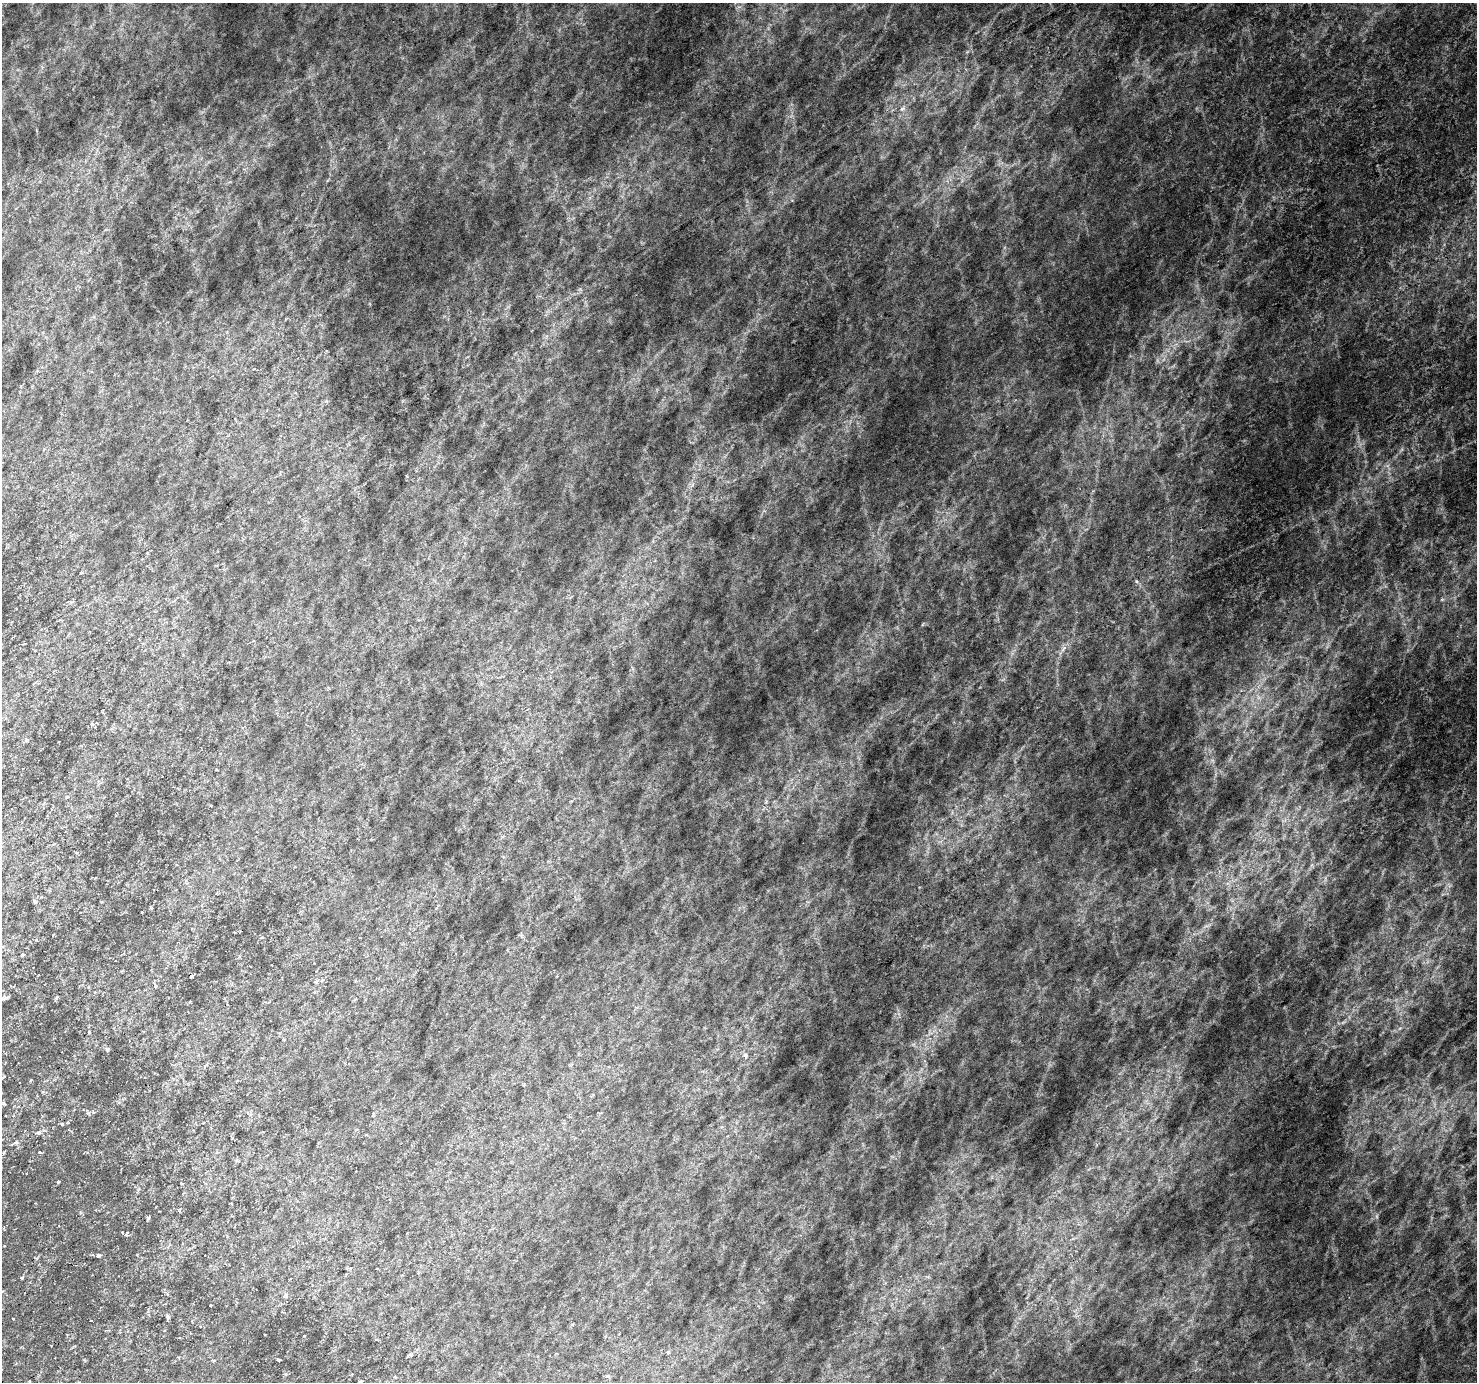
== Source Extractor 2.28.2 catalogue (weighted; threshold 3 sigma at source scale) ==
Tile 7 of 4 x 4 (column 3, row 2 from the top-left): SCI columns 2953-4427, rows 2941-4320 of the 5902 x 5817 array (HDU 1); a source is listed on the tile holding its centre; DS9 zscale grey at full resolution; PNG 1479 x 1384 px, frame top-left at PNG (2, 3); no overlay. Shown black and unused: <1% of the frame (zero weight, under 3 of 6 exposures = <1% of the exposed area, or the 3 px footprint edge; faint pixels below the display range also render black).
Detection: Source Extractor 2.28.2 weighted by HDU 2 'WHT'; one run over the whole footprint, this tile lists its part. Background -0.0126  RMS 0.0081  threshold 0.0333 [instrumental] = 3 sigma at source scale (4.09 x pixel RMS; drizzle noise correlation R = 1.36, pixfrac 0.8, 0.0396/0.0396 arcsec/px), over >= 5 px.
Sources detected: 19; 1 cosmic-ray / hot-pixel residue — not listed; the other 18 listed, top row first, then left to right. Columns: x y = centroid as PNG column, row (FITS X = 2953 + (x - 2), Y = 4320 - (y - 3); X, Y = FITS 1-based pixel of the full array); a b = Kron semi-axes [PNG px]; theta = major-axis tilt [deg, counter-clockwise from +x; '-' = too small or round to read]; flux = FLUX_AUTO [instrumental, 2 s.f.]
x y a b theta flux
35 901 6 4 -30 1.2
22 955 6 3 19 0.87
316 981 6 4 2 1
4 998 8 4 18 1.8
107 1050 5 4 - 1.1
745 1056 6 4 -87 1.3
3 1077 4 2 - 0.98
3 1103 6 4 -71 1
39 1133 8 4 0 1.5
15 1142 7 4 43 1.3
58 1181 4 4 - 0.83
148 1218 6 3 66 0.99
99 1255 6 4 13 1.4
22 1278 5 4 - 0.87
285 1296 6 4 43 1.2
410 1355 8 3 13 1.1
279 1360 3 2 - 0.74
361 1382 4 3 - 0.9
Isophote crosses this tile's border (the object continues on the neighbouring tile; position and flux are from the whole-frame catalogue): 1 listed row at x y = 361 1382
Unlisted compact peaks at least as high as the median listed source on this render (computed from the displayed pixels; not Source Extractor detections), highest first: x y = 1064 648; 902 109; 1376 1216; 151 908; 36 940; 126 1235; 304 1336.